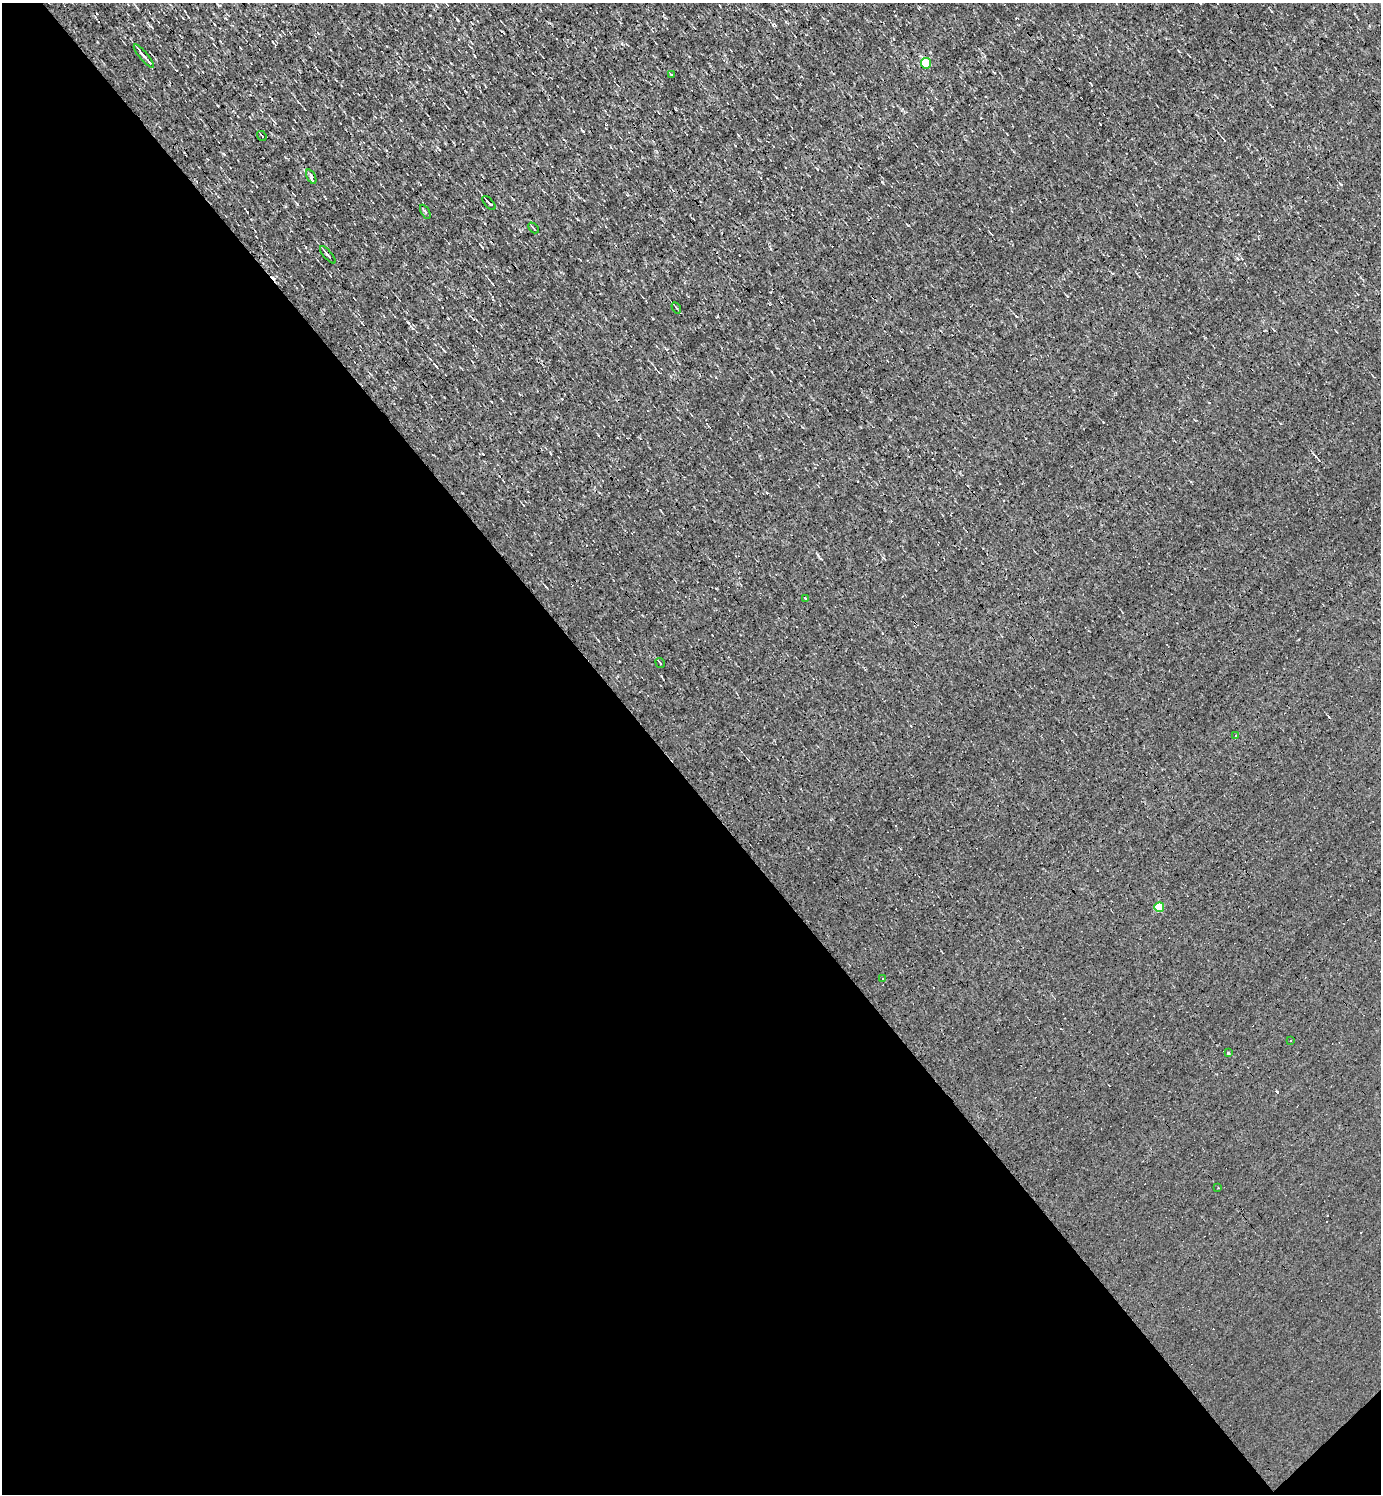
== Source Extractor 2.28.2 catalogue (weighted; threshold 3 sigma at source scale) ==
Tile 14 of 4 x 4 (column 2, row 4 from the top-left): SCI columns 1533-2911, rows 1-1492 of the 5966 x 5967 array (HDU 1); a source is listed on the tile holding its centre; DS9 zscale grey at full resolution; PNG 1383 x 1496 px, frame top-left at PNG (2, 3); each listed source drawn as its Kron ellipse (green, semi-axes under 4 px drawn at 4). Shown black and unused: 48% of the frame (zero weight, under 3 of 4 exposures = <1% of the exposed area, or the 3 px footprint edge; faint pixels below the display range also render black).
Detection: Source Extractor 2.28.2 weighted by HDU 2 'WHT'; one run over the whole footprint, this tile lists its part. Background -4.87e-04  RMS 0.039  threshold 0.175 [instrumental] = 3 sigma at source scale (4.5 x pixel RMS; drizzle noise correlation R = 1.50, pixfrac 1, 0.05/0.05 arcsec/px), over >= 5 px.
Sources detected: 30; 11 cosmic-ray / hot-pixel residue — neither listed nor drawn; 1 inside a brighter listed object's ellipse — not listed separately; the other 18 listed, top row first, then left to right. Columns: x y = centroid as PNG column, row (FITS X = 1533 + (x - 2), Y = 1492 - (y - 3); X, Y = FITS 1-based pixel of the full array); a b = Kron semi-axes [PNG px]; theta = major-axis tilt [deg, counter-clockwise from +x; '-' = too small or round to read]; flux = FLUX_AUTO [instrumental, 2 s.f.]
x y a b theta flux
144 56 15 3 -50 12
926 63 5 5 - 190
671 74 3 3 - 8.1
262 136 5 2 - 3.5
311 177 8 4 -65 7.7
489 203 9 3 -49 9.1
425 212 8 3 -60 4.7
533 228 6 2 -46 3.6
328 255 11 2 -49 10
676 308 6 4 -59 5.6
805 599 4 2 - 4.2
660 663 5 2 - 3.8
1235 736 3 2 - 2.6
1159 907 5 5 - 130
883 979 2 2 - 4.6
1291 1040 3 3 - 4.2
1228 1053 3 3 - 9.6
1218 1188 2 2 - 3.7
Unlisted compact peaks at least as high as the median listed source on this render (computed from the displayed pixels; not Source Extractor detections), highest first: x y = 297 204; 457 19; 1341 184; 224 154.